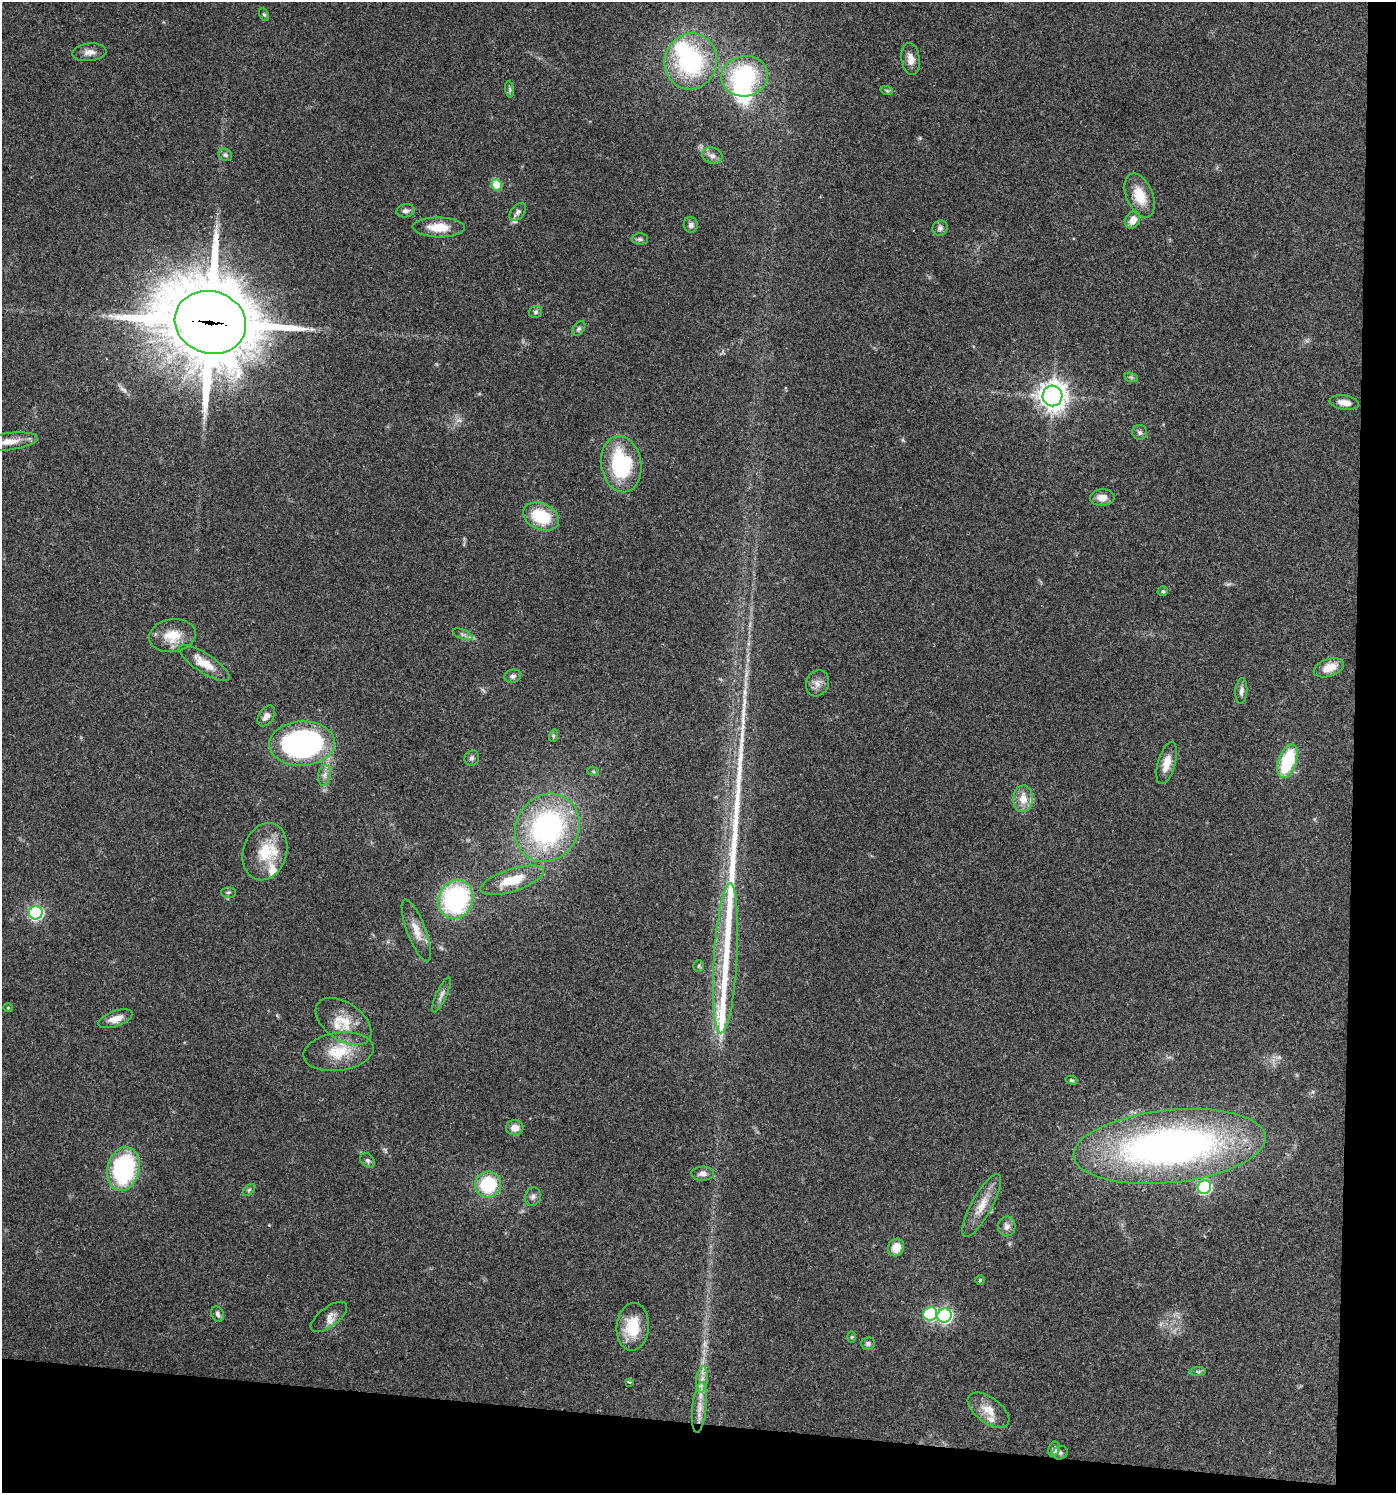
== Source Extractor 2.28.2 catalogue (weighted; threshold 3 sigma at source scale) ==
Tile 9 of 3 x 3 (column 3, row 3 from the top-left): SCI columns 2894-4287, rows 5-1495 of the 4500 x 4479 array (HDU 1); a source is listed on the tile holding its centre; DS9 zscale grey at full resolution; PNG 1398 x 1495 px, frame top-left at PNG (2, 2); each listed source drawn as its Kron ellipse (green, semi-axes under 4 px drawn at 4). Shown black and unused: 8% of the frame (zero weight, under 3 of 4 exposures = <1% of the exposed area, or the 3 px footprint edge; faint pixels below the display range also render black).
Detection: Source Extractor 2.28.2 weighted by HDU 2 'WHT'; one run over the whole footprint, this tile lists its part. Background 0.0804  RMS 0.0056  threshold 0.0252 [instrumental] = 3 sigma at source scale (4.5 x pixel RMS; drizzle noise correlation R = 1.50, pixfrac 1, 0.05/0.05 arcsec/px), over >= 5 px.
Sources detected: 98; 1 too faint to see at this stretch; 2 inside a brighter object's white glare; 1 long thin detection or spike segment (spike, bleed or trail) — neither listed nor drawn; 6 inside a brighter listed object's ellipse — not listed separately; the other 88 listed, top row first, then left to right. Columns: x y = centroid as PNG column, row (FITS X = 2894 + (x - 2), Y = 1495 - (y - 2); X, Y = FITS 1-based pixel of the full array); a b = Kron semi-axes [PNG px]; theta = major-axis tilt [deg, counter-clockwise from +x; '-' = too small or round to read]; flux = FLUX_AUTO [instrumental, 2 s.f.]
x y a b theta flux
264 14 6 4 -61 0.79
89 52 17 9 5 4
911 59 16 9 -81 4.8
691 61 28 26 74 63
745 76 23 20 12 52
510 89 8 4 -82 1
887 91 6 4 -20 0.82
225 155 7 6 - 1.4
712 156 10 8 -17 2.6
496 185 6 5 - 18
1140 196 23 13 -68 13
406 211 9 6 9 2
518 212 10 6 50 2
1133 220 9 7 61 5.3
691 225 8 7 - 2
439 227 26 10 -1 11
940 228 8 7 - 2
640 239 8 5 -2 1.4
535 312 7 6 - 1.3
210 322 36 31 -17 6500
579 329 8 5 52 1.5
1131 377 7 4 -19 1
1053 396 10 10 - 550
1344 403 15 7 -9 4.6
1140 432 7 7 - 1.6
8 442 30 8 7 8.4
621 464 28 20 -81 50
1102 497 12 8 3 5
541 516 19 13 -24 24
1163 591 5 4 - 0.95
463 634 10 4 -22 1.6
172 636 23 16 9 13
204 663 29 9 -33 10
1329 668 15 8 19 8.3
513 676 8 6 16 1.6
818 683 13 11 65 4
1241 691 13 6 85 2.3
266 716 11 7 58 3.3
553 736 6 4 72 0.8
302 744 33 22 3 140
472 758 8 7 - 1.4
1287 761 18 8 70 34
1167 763 22 8 74 7.1
593 771 6 4 -19 0.74
324 775 10 6 81 2.5
1023 799 13 10 87 8
547 828 35 31 57 110
265 852 29 21 73 20
512 880 33 11 18 16
228 892 7 5 1 1.2
456 899 20 17 66 80
36 913 7 6 - 110
416 931 33 9 -69 7.8
726 958 75 11 86 45
699 966 6 5 - 0.98
441 995 19 5 65 2.8
8 1008 5 3 - 0.45
115 1019 18 7 20 5.6
343 1021 31 18 -35 14
339 1052 35 19 8 18
1071 1080 6 4 -16 0.78
515 1128 9 7 1 4.6
1170 1146 96 36 6 290
367 1160 8 6 -45 1.4
123 1169 22 16 76 73
703 1174 11 7 1 2.6
488 1184 13 13 - 31
1204 1187 7 6 - 83
249 1190 7 4 45 0.98
533 1197 9 8 - 2.2
982 1205 35 10 61 9.6
1007 1226 10 8 88 3
896 1248 9 7 64 7.3
980 1280 4 4 - 0.75
218 1314 8 6 -66 1.5
930 1314 7 6 - 61
944 1315 7 7 - 130
329 1317 21 9 37 4.6
633 1327 24 16 86 18
852 1337 6 4 89 0.69
868 1344 6 6 - 1.6
1198 1372 8 4 0 1.1
702 1379 13 6 83 3.6
629 1382 4 3 - 0.77
699 1408 25 7 84 7.7
989 1410 24 12 -36 8.7
1054 1449 8 5 70 2.5
1060 1453 8 6 22 1.5
Overlapping masked pixels (flux is a lower limit): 2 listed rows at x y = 210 322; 1170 1146
Isophote crosses this tile's border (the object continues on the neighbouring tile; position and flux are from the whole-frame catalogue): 1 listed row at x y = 8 442